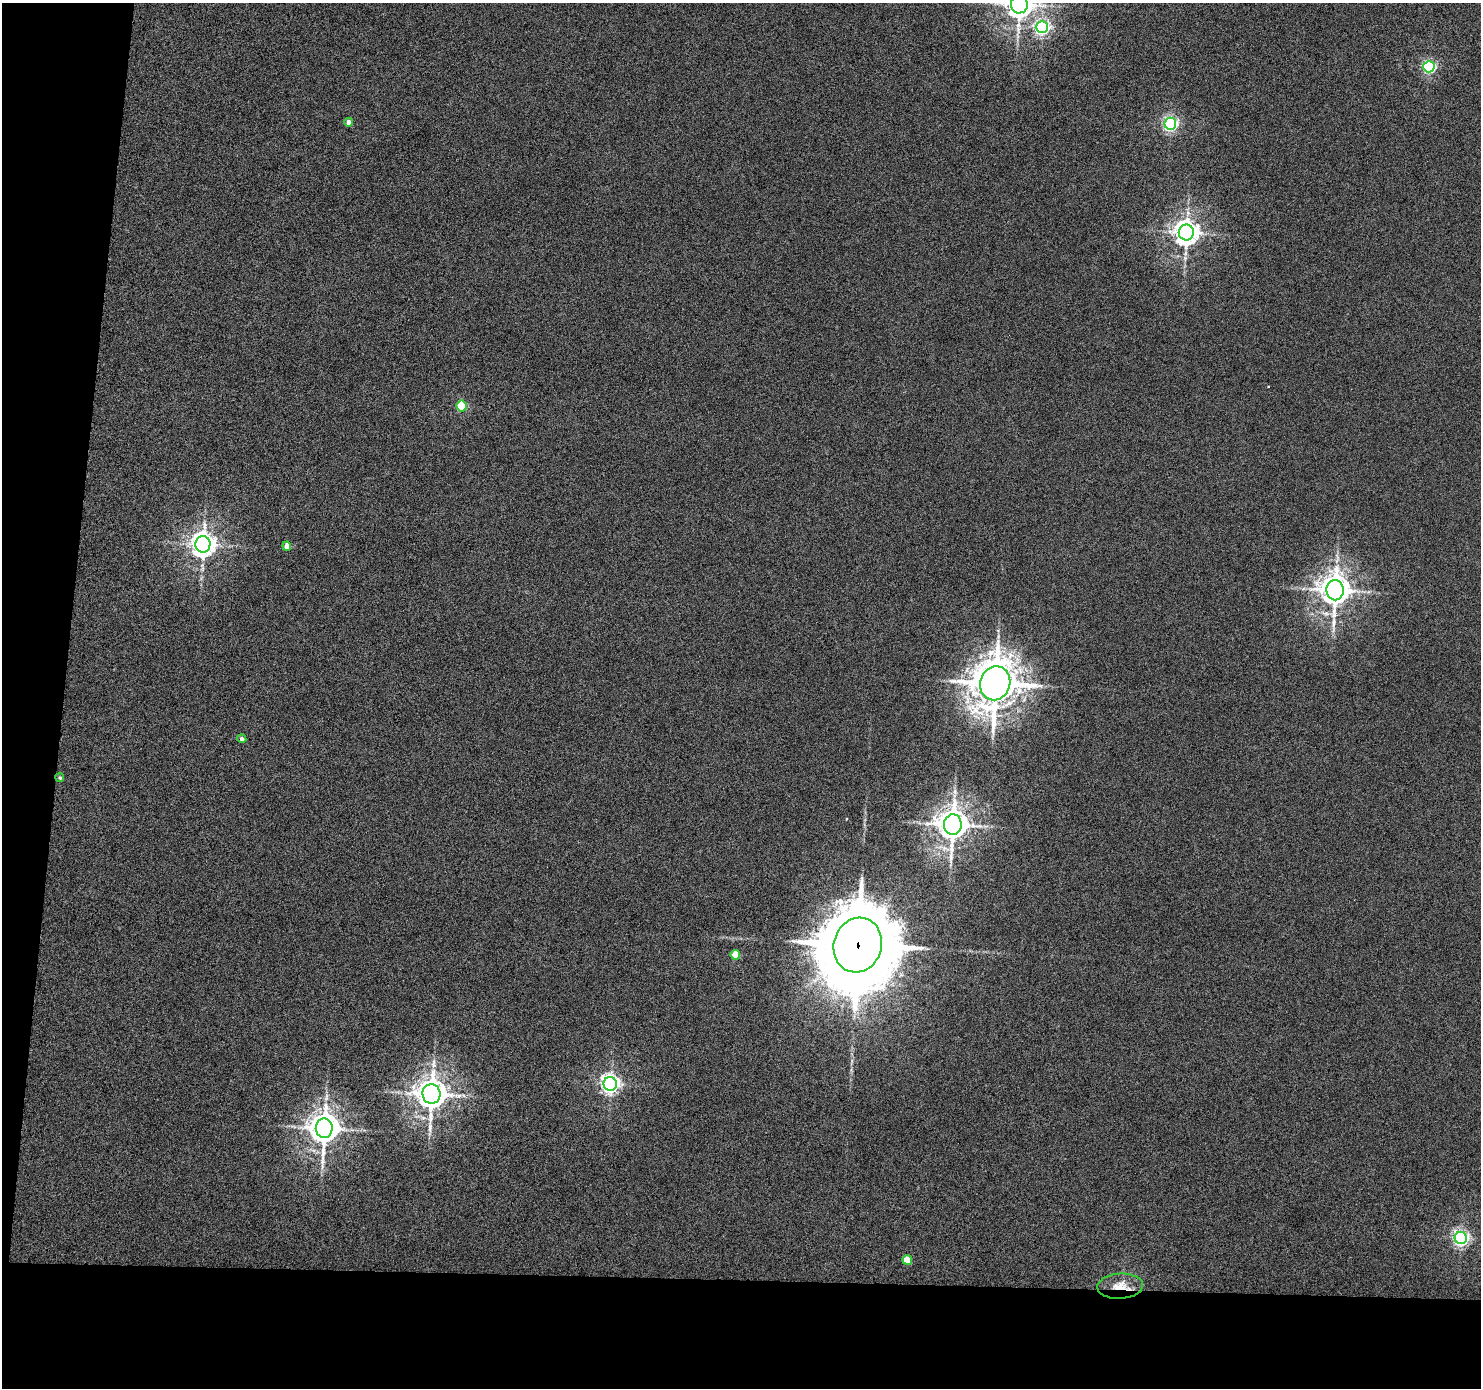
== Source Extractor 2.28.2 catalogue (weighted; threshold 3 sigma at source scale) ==
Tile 7 of 3 x 3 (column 1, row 3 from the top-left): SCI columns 1-1479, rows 99-1484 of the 4438 x 4453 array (HDU 1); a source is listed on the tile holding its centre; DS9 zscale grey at full resolution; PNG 1483 x 1390 px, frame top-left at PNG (2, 3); each listed source drawn as its Kron ellipse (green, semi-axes under 4 px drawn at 4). Shown black and unused: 12% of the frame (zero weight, under 4 of 8 exposures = <1% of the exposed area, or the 3 px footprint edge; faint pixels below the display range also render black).
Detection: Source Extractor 2.28.2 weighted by HDU 2 'WHT'; one run over the whole footprint, this tile lists its part. Background 7.24e-04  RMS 0.0037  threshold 0.0153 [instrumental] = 3 sigma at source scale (4.09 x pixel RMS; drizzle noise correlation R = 1.36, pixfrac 0.8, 0.05/0.05 arcsec/px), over >= 5 px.
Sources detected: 22; all 22 listed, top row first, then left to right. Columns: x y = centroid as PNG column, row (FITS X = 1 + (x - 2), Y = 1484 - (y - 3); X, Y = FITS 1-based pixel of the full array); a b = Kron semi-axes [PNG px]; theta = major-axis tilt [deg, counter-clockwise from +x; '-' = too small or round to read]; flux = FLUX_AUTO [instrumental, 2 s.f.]
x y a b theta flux
1019 4 9 8 - 510
1042 27 6 6 - 96
1429 67 5 5 - 67
349 122 4 4 - 2.8
1170 124 6 6 - 100
1186 233 8 7 - 410
462 406 5 5 - 24
203 544 8 7 - 390
287 546 4 4 - 3.6
1335 590 10 8 -89 670
995 683 17 15 70 1200
242 739 4 4 - 1.4
60 778 4 4 - 0.56
953 825 10 9 - 730
858 945 27 24 73 5000
735 955 5 5 - 9.2
610 1084 7 6 - 190
431 1094 10 9 - 670
324 1128 9 8 - 660
1461 1238 6 6 - 120
907 1260 5 5 - 8.8
1120 1286 23 12 4 7.2
Overlapping masked pixels (flux is a lower limit): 2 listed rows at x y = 858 945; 1120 1286
Isophote crosses this tile's border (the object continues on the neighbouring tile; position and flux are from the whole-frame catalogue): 1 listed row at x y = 1019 4